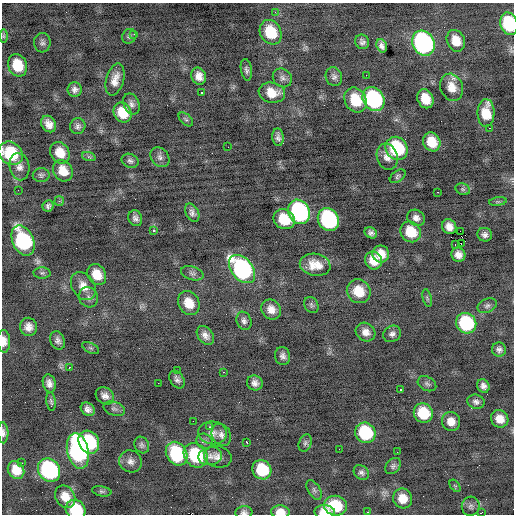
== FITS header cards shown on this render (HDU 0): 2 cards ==
NAXIS1  =                  512 / Axis length
NAXIS2  =                  512 / Axis length

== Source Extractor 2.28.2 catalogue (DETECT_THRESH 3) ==
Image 512 x 512 px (HDU 0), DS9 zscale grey, 1 PNG px = 1 image px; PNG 516 x 516 px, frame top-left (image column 1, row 512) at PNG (2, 3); each listed source drawn as its Kron ellipse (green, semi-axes under 4 px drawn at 4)
Background -0.21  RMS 0.99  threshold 2.98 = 3 sigma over >= 5 px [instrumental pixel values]
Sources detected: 150; all 150 listed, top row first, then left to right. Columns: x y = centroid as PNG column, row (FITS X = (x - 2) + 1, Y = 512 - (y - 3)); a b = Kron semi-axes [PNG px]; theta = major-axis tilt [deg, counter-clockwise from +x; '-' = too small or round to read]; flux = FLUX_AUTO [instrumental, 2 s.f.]
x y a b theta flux
275 12 3 3 - 110
509 24 11 8 -75 3700
271 32 13 10 -61 2200
134 34 3 2 - 120
3 36 6 4 90 110
129 36 8 6 51 170
456 41 11 9 -64 990
362 42 7 6 - 250
42 43 10 8 -87 240
423 43 13 10 -62 15000
382 46 7 5 -70 300
18 65 11 9 -68 1800
246 70 11 5 -80 210
366 75 2 2 - 120
199 76 9 7 -68 520
334 77 9 8 - 250
282 78 10 9 - 280
115 80 16 8 74 700
452 87 14 11 -66 870
75 89 7 7 - 280
202 93 3 2 - 330
272 93 13 10 -11 1000
374 99 12 10 -57 8100
425 99 10 7 -67 1200
355 100 13 10 -58 2100
131 104 11 7 -66 280
122 113 10 8 -59 1300
486 113 14 8 88 1400
186 119 8 5 -44 140
49 124 9 7 -57 520
78 126 8 7 - 230
489 128 3 2 - 330
278 137 9 5 -84 260
432 142 10 8 -61 1300
228 147 2 2 - 45
397 148 12 10 -59 4400
11 153 13 11 -40 3200
60 153 11 9 -58 1000
89 157 7 4 -19 120
160 157 11 8 -51 320
387 157 13 10 -72 530
130 161 8 7 - 200
19 167 14 10 -79 470
63 171 11 9 -56 1000
41 175 8 7 - 180
398 176 9 5 36 150
463 189 7 5 -21 150
18 190 2 2 - 27
438 192 3 2 - 470
59 201 5 5 - 140
498 202 9 4 8 130
48 206 6 5 - 170
299 212 12 10 -60 11000
192 213 10 6 -62 270
135 218 8 6 -67 260
416 218 9 7 -30 360
284 219 11 9 -31 1700
328 220 12 10 -60 10000
449 227 8 7 - 500
153 230 3 3 - 170
460 231 2 2 - 120
411 232 11 9 -48 1600
371 233 6 5 - 210
485 235 7 6 - 260
23 241 16 10 -65 7100
455 244 2 2 - 510
461 244 2 2 - 2600
381 254 8 8 - 790
458 255 7 6 - 440
373 261 9 8 - 950
315 265 15 11 -10 1100
242 269 16 10 -50 14000
42 273 8 6 0 160
192 273 11 6 -17 240
97 275 11 9 -60 1000
83 286 15 11 -58 740
359 291 12 11 - 1300
89 297 10 9 - 300
427 298 9 4 -78 130
189 303 12 10 -59 1200
311 305 8 6 -60 160
487 306 10 7 25 240
271 309 10 9 - 600
244 321 9 7 -70 250
466 323 10 10 - 5000
28 327 9 8 - 490
366 332 10 9 - 490
392 334 9 8 - 280
205 335 10 7 -51 410
58 340 9 7 -70 280
4 341 11 6 -88 490
91 348 9 5 -27 130
499 350 7 7 - 230
283 356 9 7 -80 290
69 367 2 2 - 300
177 370 2 2 - 280
224 372 2 2 - 170
177 380 10 6 -55 250
49 383 9 6 -76 370
158 383 2 2 - 180
255 383 8 7 - 330
427 384 10 6 -28 180
483 386 7 6 - 270
401 390 3 2 - 500
105 396 10 8 -38 380
51 401 9 5 -83 180
476 402 9 7 -15 250
88 409 8 6 -41 320
114 409 11 6 -19 210
423 413 10 9 - 2200
500 419 9 8 - 710
193 421 2 2 - 190
451 421 10 9 - 660
210 427 3 3 - 190
3 433 10 5 -87 230
212 433 15 11 -6 580
365 433 10 9 - 4000
221 435 11 9 -60 380
204 441 8 7 - 220
89 442 12 10 -62 4500
246 442 3 3 - 190
305 443 9 6 71 160
142 445 8 7 - 190
339 449 2 2 - 44
78 451 18 10 -77 13000
397 452 2 2 - 61
177 454 12 10 -58 4800
196 455 13 11 -48 3900
210 456 12 9 11 400
218 457 14 10 -13 520
130 461 11 11 - 420
22 463 2 2 - 97
393 466 9 6 46 190
16 470 9 8 - 1000
49 470 12 10 -55 9300
262 470 10 9 - 3000
361 472 8 6 -39 210
455 486 7 4 -55 92
314 490 11 6 -59 200
102 491 10 5 -11 160
65 497 12 9 -58 890
403 498 10 9 - 950
336 506 11 10 - 2500
471 506 9 9 - 230
76 510 10 9 - 2900
244 512 8 6 6 220
280 512 9 6 -3 670
325 512 10 7 -1 1000
367 512 3 2 - 220
482 512 3 2 - 95
At the frame edge (FLAGS 8, measured only in part): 8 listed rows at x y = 509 24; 11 153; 4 341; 3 433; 76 510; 244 512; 280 512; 325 512